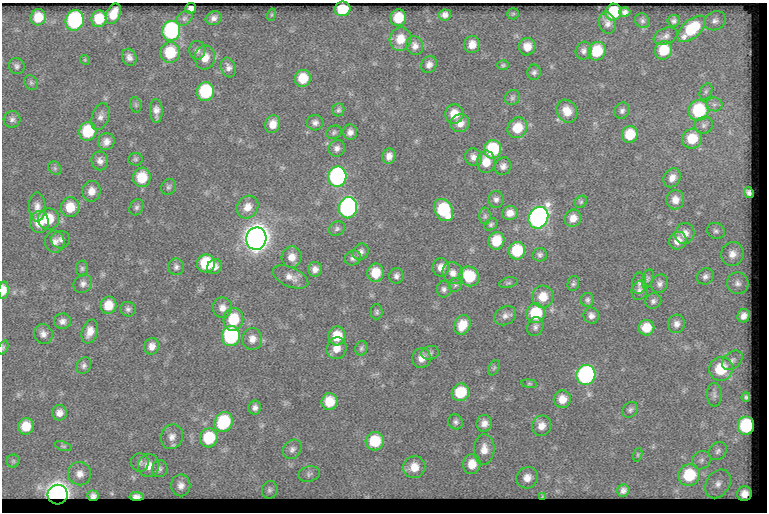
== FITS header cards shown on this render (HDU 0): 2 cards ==
NAXIS1  =                  765
NAXIS2  =                  510

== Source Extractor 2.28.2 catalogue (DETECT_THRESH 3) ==
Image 765 x 510 px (HDU 0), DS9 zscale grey, 1 PNG px = 1 image px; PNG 769 x 514 px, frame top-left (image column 1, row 510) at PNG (2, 3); each listed source drawn as its Kron ellipse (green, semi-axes under 4 px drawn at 4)
Background 56.3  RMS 5.7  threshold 17.2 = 3 sigma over >= 5 px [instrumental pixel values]
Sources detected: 208; all 208 listed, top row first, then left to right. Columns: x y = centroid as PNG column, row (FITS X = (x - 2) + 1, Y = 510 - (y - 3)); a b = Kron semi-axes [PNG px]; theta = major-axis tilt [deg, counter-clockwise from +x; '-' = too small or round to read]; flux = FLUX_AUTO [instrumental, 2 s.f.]
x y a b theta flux
191 8 5 5 - 1800
342 9 8 7 - 18000
613 12 8 8 - 18000
625 12 5 4 - 1400
113 14 11 7 65 5400
513 14 6 5 - 530
271 15 6 4 71 550
445 15 6 5 - 1800
38 17 8 7 - 7200
185 18 8 6 32 1200
214 18 8 6 22 1700
398 18 8 7 - 9900
99 19 8 7 - 9100
75 20 10 9 - 59000
642 21 8 7 - 1000
674 21 6 5 - 1100
715 21 11 9 31 2100
607 23 11 8 -72 2100
691 29 17 9 42 18000
171 31 10 9 - 55000
666 36 12 8 22 1800
400 39 12 10 76 6800
472 44 9 8 - 3900
415 46 9 8 - 2300
527 47 9 8 - 4400
197 50 9 8 - 1500
664 50 9 8 - 11000
584 51 9 8 - 1600
597 51 9 8 - 14000
170 53 10 9 - 15000
129 57 9 7 -64 1700
205 57 12 10 83 4600
85 60 5 4 - 450
429 64 8 7 - 1900
503 65 5 5 - 660
17 66 8 7 - 1200
228 67 10 7 -72 1900
534 72 7 7 - 1100
303 78 8 8 - 9000
31 83 8 6 -56 870
205 91 9 8 - 26000
706 92 8 5 63 1000
512 97 8 7 - 1000
714 104 8 7 - 1500
136 105 8 5 -73 820
338 110 6 6 - 880
699 110 10 10 - 26000
156 111 12 6 -87 2400
567 111 12 10 -62 5400
622 111 8 7 - 1300
454 114 9 9 - 6200
100 117 14 8 71 2300
12 119 8 8 - 1400
315 123 8 7 - 1600
460 123 9 9 - 3400
273 124 9 7 72 4000
704 125 9 8 - 1700
517 128 11 9 55 8700
88 131 9 8 - 16000
334 132 8 6 29 900
350 132 7 7 - 2100
630 135 8 7 - 10000
692 139 10 9 - 10000
106 142 8 8 - 2500
337 148 8 8 - 1700
493 149 9 8 - 23000
389 156 7 6 - 2500
473 157 9 8 - 2100
135 159 7 6 - 810
100 161 9 8 - 2200
486 162 11 9 90 5400
503 166 9 8 - 2000
55 168 7 6 - 890
142 177 10 9 - 10000
337 177 10 9 - 79000
672 178 10 8 56 2800
169 187 8 7 - 950
91 191 10 9 - 3400
749 193 6 4 -63 970
496 199 8 7 - 1400
675 200 9 9 - 3500
581 202 7 5 45 740
37 207 14 8 -89 2800
70 207 10 9 - 7400
137 207 8 6 59 1100
248 207 12 10 54 4000
348 208 10 9 - 92000
444 210 12 8 -61 26000
510 213 8 7 - 3000
485 216 8 6 -90 1000
538 218 11 9 62 160000
573 218 9 8 - 3500
48 219 11 10 - 9400
39 222 11 9 83 6600
491 224 7 5 33 860
337 229 8 7 - 1200
716 231 9 7 -24 1300
685 233 10 9 - 3300
256 239 11 10 - 550000
61 240 9 9 - 1500
496 241 9 8 - 10000
678 241 9 8 - 3800
55 242 11 10 - 2400
517 251 9 8 - 16000
361 252 8 7 - 1500
732 254 12 11 - 3800
540 255 7 6 - 1100
292 257 10 10 - 3700
353 258 8 7 - 1300
206 263 9 9 - 19000
176 267 8 7 - 1300
214 267 8 7 - 2300
441 267 9 8 - 3000
82 268 8 6 -90 910
315 269 7 7 - 2100
375 273 9 8 - 8200
453 273 11 10 - 3100
396 276 8 7 - 1400
469 276 10 9 - 16000
705 276 9 7 35 1500
290 277 19 9 -23 3500
648 279 10 5 73 910
508 283 9 5 13 810
573 283 8 5 75 870
639 283 10 7 87 1400
738 283 11 10 - 2400
83 284 10 8 42 1700
660 284 9 8 - 1600
455 285 7 6 - 910
444 289 8 7 - 1300
3 290 8 5 87 4100
640 290 10 8 74 1700
543 297 11 10 - 6500
587 300 7 6 - 1000
653 301 8 7 - 1300
108 305 9 8 - 6900
222 308 10 9 - 2800
128 309 8 7 - 1200
377 312 7 6 - 820
536 313 10 9 - 19000
505 316 11 9 30 2000
591 316 8 7 - 1900
743 316 7 6 - 2500
233 319 11 10 - 12000
62 321 8 8 - 1900
677 324 9 8 - 2100
462 325 10 8 65 6500
535 327 9 8 - 1500
646 328 8 7 - 6500
90 331 12 7 72 3800
43 334 10 9 - 2200
231 336 10 9 - 45000
337 336 9 8 - 8600
252 339 11 10 - 3000
152 346 8 7 - 2600
3 347 7 4 65 610
337 348 11 10 - 4000
361 348 7 6 - 890
430 353 9 7 12 1200
421 358 10 9 - 3300
732 360 11 8 40 2100
84 366 9 6 65 1200
494 368 8 5 64 740
721 369 12 12 - 15000
586 375 10 9 - 77000
529 384 8 4 -8 580
460 392 9 8 - 12000
714 395 12 7 -89 1700
746 397 5 4 - 800
562 399 9 8 - 4600
329 402 8 8 - 8900
255 407 7 6 - 1600
630 410 9 7 44 1200
59 413 7 7 - 2400
224 422 10 9 - 25000
455 422 8 7 - 1200
484 423 8 7 - 2300
26 426 8 8 - 7100
541 426 10 9 - 3300
746 426 9 8 - 30000
172 437 12 11 - 2900
209 438 9 8 - 18000
375 441 9 9 - 14000
63 446 9 4 -17 750
292 449 10 8 54 1700
484 449 15 10 87 4200
718 451 10 8 44 1800
638 455 7 4 71 610
701 460 10 8 45 1800
13 461 6 6 - 790
140 462 9 9 - 1300
472 464 10 9 - 5700
149 465 11 10 - 4400
414 467 11 11 - 5900
160 469 8 8 - 1300
80 474 12 11 - 3300
309 474 11 7 13 1400
689 475 11 10 - 19000
527 478 11 10 - 3700
718 484 15 11 57 4400
181 485 11 9 -89 2800
270 490 9 7 74 1300
623 490 6 6 - 1800
744 494 7 7 - 3200
58 495 10 10 - 370000
93 496 6 5 - 870
137 496 7 4 -3 1400
543 496 3 3 - 470
At the frame edge (FLAGS 8, measured only in part): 2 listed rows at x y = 3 290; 3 347